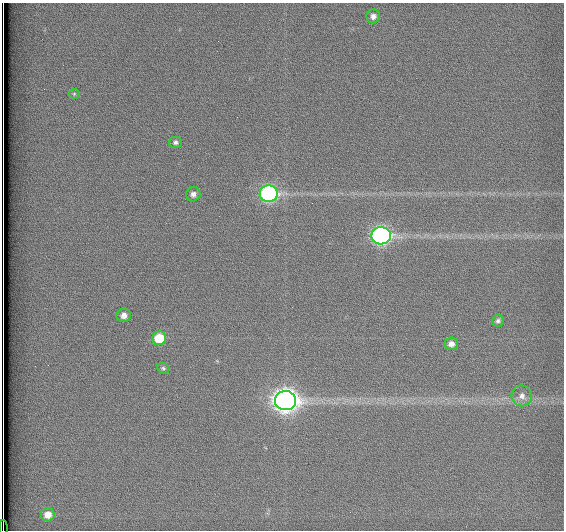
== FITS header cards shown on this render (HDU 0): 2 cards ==
NAXIS1  =                  562          / # of pixels in <axis direction>
NAXIS2  =                  528          / # of pixels in <axis direction>

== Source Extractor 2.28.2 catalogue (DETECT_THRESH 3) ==
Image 562 x 528 px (HDU 0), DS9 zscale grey, 1 PNG px = 1 image px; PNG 566 x 532 px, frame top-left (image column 1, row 528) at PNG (2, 3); each listed source drawn as its Kron ellipse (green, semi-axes under 4 px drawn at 4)
Background 1790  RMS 4.6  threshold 13.8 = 3 sigma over >= 5 px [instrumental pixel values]
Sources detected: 15; all 15 listed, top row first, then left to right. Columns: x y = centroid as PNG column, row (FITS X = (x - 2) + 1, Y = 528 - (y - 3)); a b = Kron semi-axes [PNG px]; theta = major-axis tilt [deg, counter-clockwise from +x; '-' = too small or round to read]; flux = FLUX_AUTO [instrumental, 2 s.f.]
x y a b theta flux
373 16 7 7 - 1600
74 94 5 5 - 440
175 142 6 6 - 890
193 194 7 7 - 1400
269 194 9 8 - 70000
381 236 9 8 - 100000
124 315 7 7 - 2200
498 321 6 5 - 810
159 338 7 7 - 11000
451 344 7 6 - 1900
163 368 6 5 - 620
522 396 10 10 - 2100
285 401 10 9 - 290000
48 515 7 7 - 2900
3 528 7 2 -89 1700
At the frame edge (FLAGS 8, measured only in part): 1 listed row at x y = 3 528